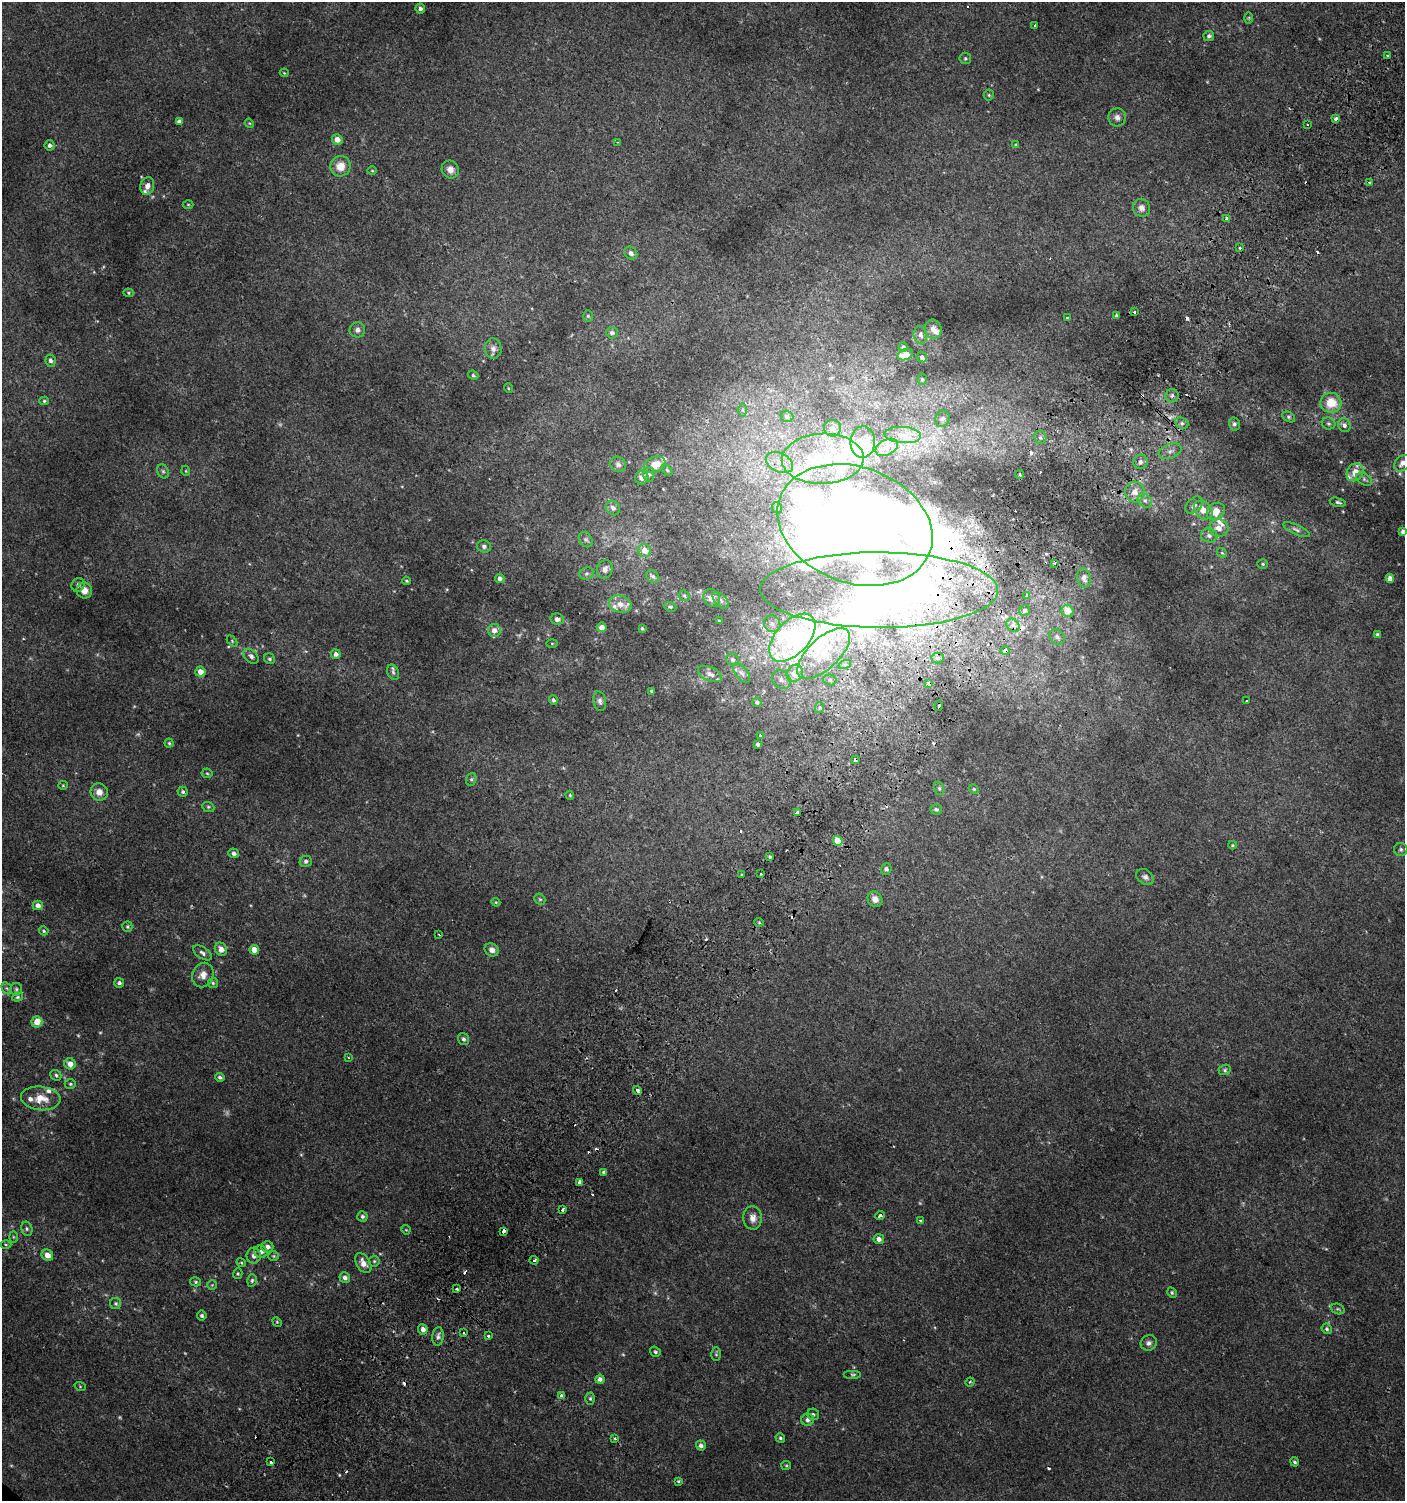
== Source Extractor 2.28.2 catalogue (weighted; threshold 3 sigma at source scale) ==
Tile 10 of 4 x 4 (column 2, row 3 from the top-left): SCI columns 1604-3006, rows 1528-3026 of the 6080 x 6049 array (HDU 1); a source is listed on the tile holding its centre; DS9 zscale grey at full resolution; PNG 1407 x 1503 px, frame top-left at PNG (2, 2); each listed source drawn as its Kron ellipse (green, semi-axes under 4 px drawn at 4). Shown black and unused: <1% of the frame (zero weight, under 2 of 3 exposures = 2% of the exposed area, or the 3 px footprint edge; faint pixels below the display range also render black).
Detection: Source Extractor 2.28.2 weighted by HDU 2 'WHT'; one run over the whole footprint, this tile lists its part. Background 0.00377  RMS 0.0027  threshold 0.0123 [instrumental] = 3 sigma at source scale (4.5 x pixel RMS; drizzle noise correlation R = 1.50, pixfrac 1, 0.0396/0.0396 arcsec/px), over >= 5 px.
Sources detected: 331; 11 too faint to see at this stretch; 12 inside a brighter object's white glare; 24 cosmic-ray / hot-pixel residue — neither listed nor drawn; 28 inside a brighter listed object's ellipse — not listed separately; the other 256 listed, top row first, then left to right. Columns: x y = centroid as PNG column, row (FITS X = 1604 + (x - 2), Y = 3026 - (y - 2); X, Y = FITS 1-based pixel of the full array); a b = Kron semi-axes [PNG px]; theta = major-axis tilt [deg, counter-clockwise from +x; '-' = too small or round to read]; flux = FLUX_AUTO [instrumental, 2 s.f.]
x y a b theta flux
420 9 5 4 - 0.92
1249 18 6 4 89 0.33
1035 25 3 2 - 0.36
1209 36 5 5 - 0.73
1388 56 3 3 - 1
965 58 6 5 - 0.49
284 73 4 3 - 0.26
989 95 5 5 - 0.4
1117 117 9 8 - 1.3
1336 119 4 3 - 1.3
179 121 4 4 - 1.1
249 123 5 3 - 0.25
1307 124 2 2 - 0.26
337 139 5 5 - 2.2
617 142 3 3 - 0.21
50 145 5 5 - 0.84
1016 145 4 4 - 0.3
340 166 10 10 - 3.7
450 169 9 8 - 1.8
372 171 5 3 - 0.24
1369 182 3 2 - 0.28
147 186 9 7 75 1.8
188 204 5 3 - 0.28
1141 208 9 8 - 1.5
1227 219 4 3 - 2.9
1240 248 3 3 - 0.74
631 253 7 6 - 1.2
129 293 5 4 - 0.36
1134 312 3 3 - 0.45
588 316 6 5 - 0.42
1116 316 3 3 - 0.46
1067 318 3 3 - 1.4
933 329 9 8 - 1.8
357 330 8 7 - 1
612 333 6 5 - 0.87
920 335 9 6 -82 1.2
903 347 5 4 - 0.55
493 349 10 8 -82 1.3
905 355 8 5 21 4.1
922 357 5 5 - 0.58
50 361 6 5 - 0.82
473 375 5 4 - 0.39
922 379 5 4 - 0.4
508 388 5 3 - 0.22
1172 396 7 6 - 0.97
44 401 4 4 - 0.4
1331 403 10 10 - 5.7
742 410 6 4 -89 0.51
787 416 6 5 - 0.78
1289 417 7 5 -28 0.48
943 419 8 7 - 0.97
1182 423 7 5 -22 0.8
1329 423 7 6 - 0.55
1234 424 6 5 - 0.67
1344 425 7 6 - 1
832 428 8 8 - 1.3
903 435 18 8 -4 3.1
1040 438 6 6 - 0.7
863 442 16 12 88 3.3
887 447 12 7 28 1.8
1170 451 12 7 20 1.3
823 459 41 25 2 20
1140 462 7 7 - 0.88
779 463 14 9 -26 2.8
1402 463 9 6 47 1.6
618 464 8 7 - 1
655 465 11 8 24 4.1
667 470 6 4 -46 0.41
163 471 7 5 -67 0.61
186 471 5 3 - 0.24
1355 472 9 8 - 3
649 475 7 5 89 0.67
1020 475 4 3 - 2.8
642 478 7 6 - 1.7
1364 479 8 5 -31 0.77
1135 492 10 9 - 2.2
1145 501 8 6 -41 0.85
1338 502 8 4 -13 0.51
1194 505 10 7 44 1.3
613 508 8 7 - 1.2
777 508 6 5 - 0.92
1203 510 10 7 -45 3
1216 511 10 7 42 3.8
855 525 80 58 -20 330
1219 528 9 8 - 2.3
1296 530 14 5 -25 0.95
1403 532 4 4 - 0.95
1209 536 8 7 - 1.3
586 540 8 6 -56 0.71
484 546 7 6 - 0.7
644 550 6 6 - 2.5
1222 553 6 4 -43 0.41
1054 563 3 2 - 0.37
1263 564 5 4 - 0.38
605 569 9 8 - 1.4
586 574 7 5 19 0.69
653 576 7 5 -42 0.72
500 578 5 4 - 1.1
1084 578 10 6 -78 1.2
1390 578 4 4 - 1.9
406 581 4 3 - 0.3
78 585 7 6 - 0.77
84 590 8 7 - 2.2
879 590 119 37 0 120
684 596 6 5 - 0.39
1027 596 3 3 - 3.7
712 598 9 7 -55 1.9
721 600 10 5 -46 0.77
620 604 11 8 -14 2.3
670 607 6 4 -19 0.34
1025 610 6 5 - 0.63
1067 611 6 6 - 4.2
557 619 6 5 - 1.1
719 621 3 2 - 0.28
772 624 9 7 -48 1.3
1013 625 7 6 - 0.96
602 627 5 4 - 2.3
642 628 3 3 - 0.35
494 630 6 6 - 1.8
1378 635 4 3 - 0.84
1057 637 8 7 - 1.1
792 638 29 16 48 43
232 641 6 4 -47 0.34
552 643 6 4 -1 0.29
1005 651 4 3 - 1.9
336 654 5 5 - 1.2
824 654 33 15 43 12
251 656 9 6 -44 0.92
938 658 6 5 - 0.63
270 659 6 5 - 0.52
732 660 6 6 - 0.66
845 664 6 4 19 0.48
200 672 5 5 - 2.4
393 672 8 5 -65 0.68
742 673 11 6 -51 1.2
795 673 9 7 57 4.1
710 674 13 7 -24 1.4
781 680 10 8 -46 1.4
830 680 7 5 -16 0.69
929 683 4 3 - 1.9
652 691 3 3 - 0.5
553 700 5 4 - 0.69
600 701 10 6 -79 0.99
1246 701 3 2 - 0.16
757 702 5 4 - 0.59
939 705 5 3 - 1.4
819 708 6 4 78 0.42
760 735 3 3 - 0.5
169 743 4 4 - 0.37
758 744 4 3 - 0.78
855 760 4 3 - 1.7
207 773 5 5 - 0.37
471 779 6 5 - 0.5
63 785 5 4 - 0.3
939 788 7 5 -75 0.47
974 789 5 4 - 0.33
99 792 9 8 - 2.2
183 792 5 5 - 0.61
570 795 4 3 - 0.35
208 807 6 5 - 0.45
936 809 6 5 - 0.63
797 812 4 3 - 3.2
838 841 5 4 - 4.6
1233 845 4 4 - 0.28
1401 849 6 6 - 0.63
234 853 5 4 - 1
770 857 3 3 - 0.32
306 861 6 6 - 0.72
886 869 6 5 - 0.67
761 874 3 2 - 0.28
741 875 3 3 - 0.95
1145 877 9 7 -33 1
540 899 6 5 - 0.42
875 899 8 7 - 1.7
496 902 4 4 - 0.27
38 905 5 5 - 1.5
759 922 5 3 - 0.28
127 927 5 5 - 0.47
44 931 5 4 - 0.4
439 934 3 2 - 0.44
221 949 7 6 - 1.8
254 950 5 4 - 3.2
492 950 7 6 - 1.4
202 953 10 5 -34 0.93
203 975 12 10 68 2.2
119 983 5 5 - 0.7
213 983 5 5 - 0.41
7 988 6 4 -59 0.49
16 989 6 6 - 0.52
18 997 6 4 17 0.42
37 1022 6 5 - 3.6
463 1039 6 5 - 0.73
348 1057 3 3 - 0.22
70 1064 6 5 - 2.2
1225 1070 6 5 - 0.5
56 1075 6 5 - 0.49
220 1077 5 4 - 0.57
70 1084 5 5 - 0.43
637 1090 4 3 - 3.2
41 1098 20 12 -6 4.7
604 1172 3 3 - 3.5
580 1183 4 3 - 3.6
563 1210 3 3 - 2.2
880 1215 5 3 - 1.6
362 1216 5 5 - 0.62
753 1218 12 9 -87 1.9
921 1221 3 3 - 0.77
27 1229 7 5 -76 0.63
406 1230 5 4 - 0.25
504 1231 4 3 - 3.5
13 1237 6 4 -89 0.34
879 1239 5 5 - 1.4
6 1244 5 3 - 0.32
267 1247 6 5 - 1.2
261 1252 6 6 - 1.1
47 1255 6 5 - 2.4
254 1256 8 7 - 1.2
274 1256 5 5 - 0.37
534 1260 4 3 - 1.1
374 1261 5 5 - 0.44
241 1263 5 3 - 0.3
363 1263 11 6 -58 2.2
238 1274 5 4 - 0.34
345 1278 5 5 - 0.96
252 1280 6 4 74 0.58
196 1282 5 4 - 0.4
212 1285 4 4 - 0.28
457 1289 3 3 - 1.6
1172 1293 5 4 - 0.43
116 1303 5 5 - 0.45
1338 1309 7 5 -21 0.42
202 1316 5 5 - 0.6
277 1322 5 4 - 0.31
423 1329 5 4 - 1.5
1327 1329 5 5 - 0.5
463 1333 2 2 - 0.36
438 1336 9 5 85 0.91
489 1336 3 3 - 0.6
1149 1343 8 7 - 1
655 1352 6 5 - 0.57
716 1354 7 5 -89 0.4
853 1374 9 3 0 0.43
600 1379 4 4 - 1
970 1382 5 4 - 0.37
80 1386 6 3 -19 0.26
562 1395 3 3 - 2.9
590 1399 6 4 -89 0.44
813 1414 6 5 - 0.69
808 1420 6 6 - 1
780 1438 5 4 - 0.47
615 1439 4 3 - 0.46
701 1446 5 4 - 0.97
271 1462 4 3 - 2.9
1295 1462 5 4 - 0.5
786 1465 5 4 - 0.33
678 1481 4 3 - 0.32
Overlapping masked pixels (flux is a lower limit): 9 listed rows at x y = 855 525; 879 590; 1027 596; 1005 651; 929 683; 939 705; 855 760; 880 1215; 504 1231
Isophote crosses this tile's border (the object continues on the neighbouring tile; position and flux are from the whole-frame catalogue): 2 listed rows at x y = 1402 463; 1403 532